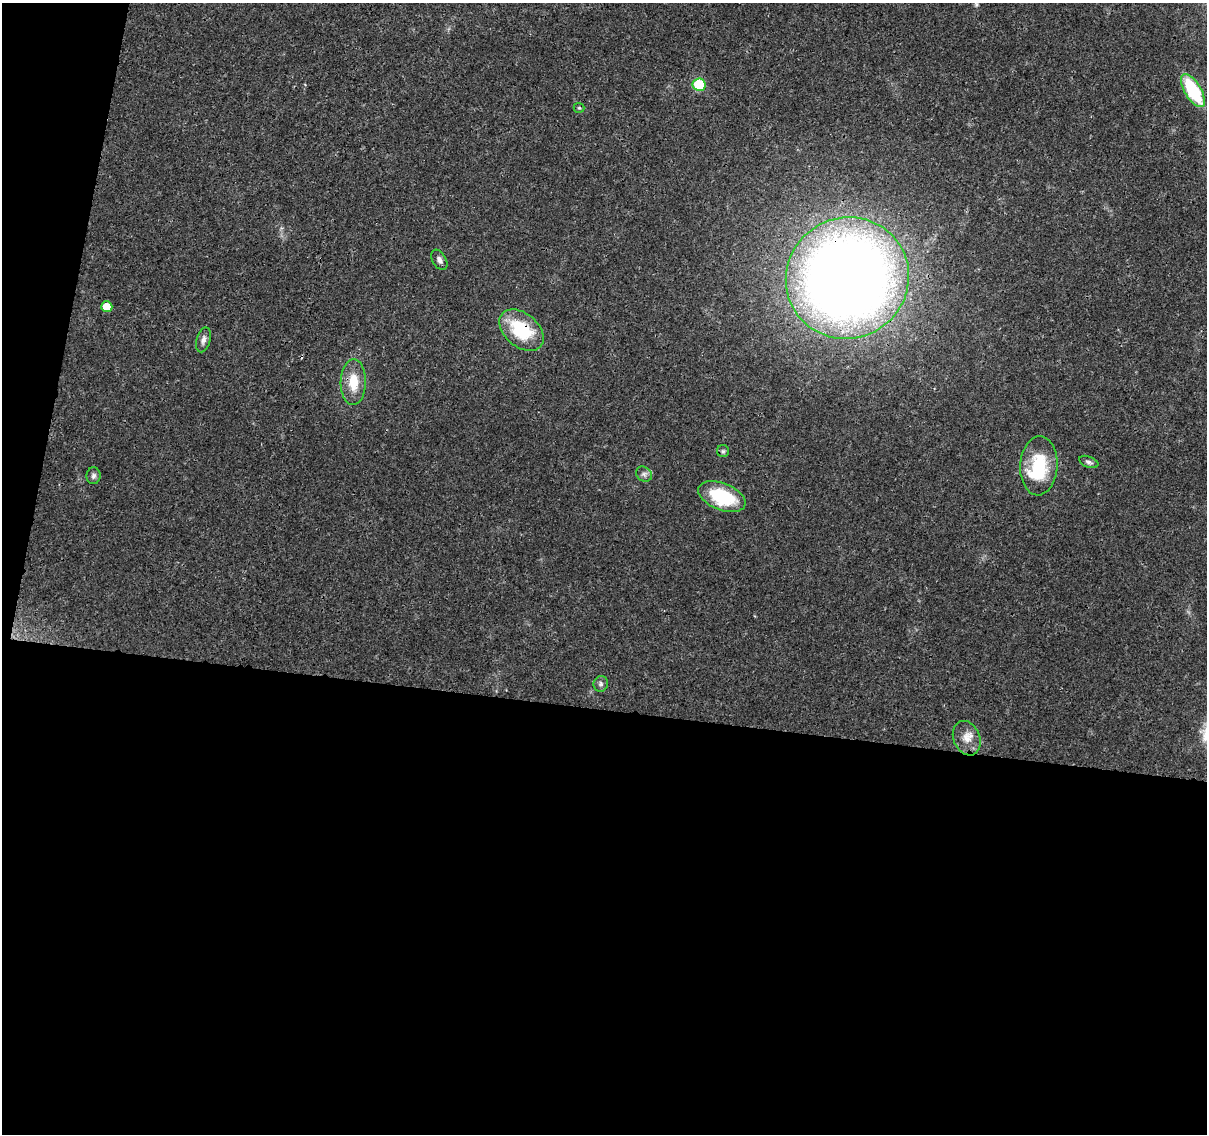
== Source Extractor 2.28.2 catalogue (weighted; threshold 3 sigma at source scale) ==
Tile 13 of 4 x 4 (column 1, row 4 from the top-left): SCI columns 3-1207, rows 228-1359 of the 4833 x 5042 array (HDU 1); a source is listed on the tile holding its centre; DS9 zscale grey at full resolution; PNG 1209 x 1136 px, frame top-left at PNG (2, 3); each listed source drawn as its Kron ellipse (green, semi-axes under 4 px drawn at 4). Shown black and unused: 41% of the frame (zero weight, under 3 of 4 exposures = <1% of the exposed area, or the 3 px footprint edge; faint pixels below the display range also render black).
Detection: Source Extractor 2.28.2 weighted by HDU 2 'WHT'; one run over the whole footprint, this tile lists its part. Background 0.024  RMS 0.002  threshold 0.00914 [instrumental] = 3 sigma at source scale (4.5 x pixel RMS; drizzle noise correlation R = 1.50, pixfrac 1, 0.0396/0.0396 arcsec/px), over >= 5 px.
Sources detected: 19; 1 cosmic-ray / hot-pixel residue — neither listed nor drawn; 1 inside a brighter listed object's ellipse — not listed separately; the other 17 listed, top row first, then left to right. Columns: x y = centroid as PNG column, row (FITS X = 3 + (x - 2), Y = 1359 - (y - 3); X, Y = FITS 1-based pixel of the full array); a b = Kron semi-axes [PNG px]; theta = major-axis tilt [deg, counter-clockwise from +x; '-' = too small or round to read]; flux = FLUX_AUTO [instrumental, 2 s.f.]
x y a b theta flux
699 85 6 6 - 13
1193 91 18 8 -59 14
579 108 5 5 - 0.26
439 260 11 6 -59 0.87
847 278 62 60 32 290
107 307 5 5 - 3
521 330 25 16 -40 12
203 340 13 7 74 0.99
353 382 23 12 89 4.7
723 451 6 6 - 0.42
1089 462 10 5 -21 0.58
1039 466 29 18 87 11
644 474 8 7 - 0.69
93 476 8 7 - 0.6
722 497 25 13 -22 12
601 684 8 7 - 0.58
967 738 18 13 -68 2.5
Overlapping masked pixels (flux is a lower limit): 2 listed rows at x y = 847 278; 521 330